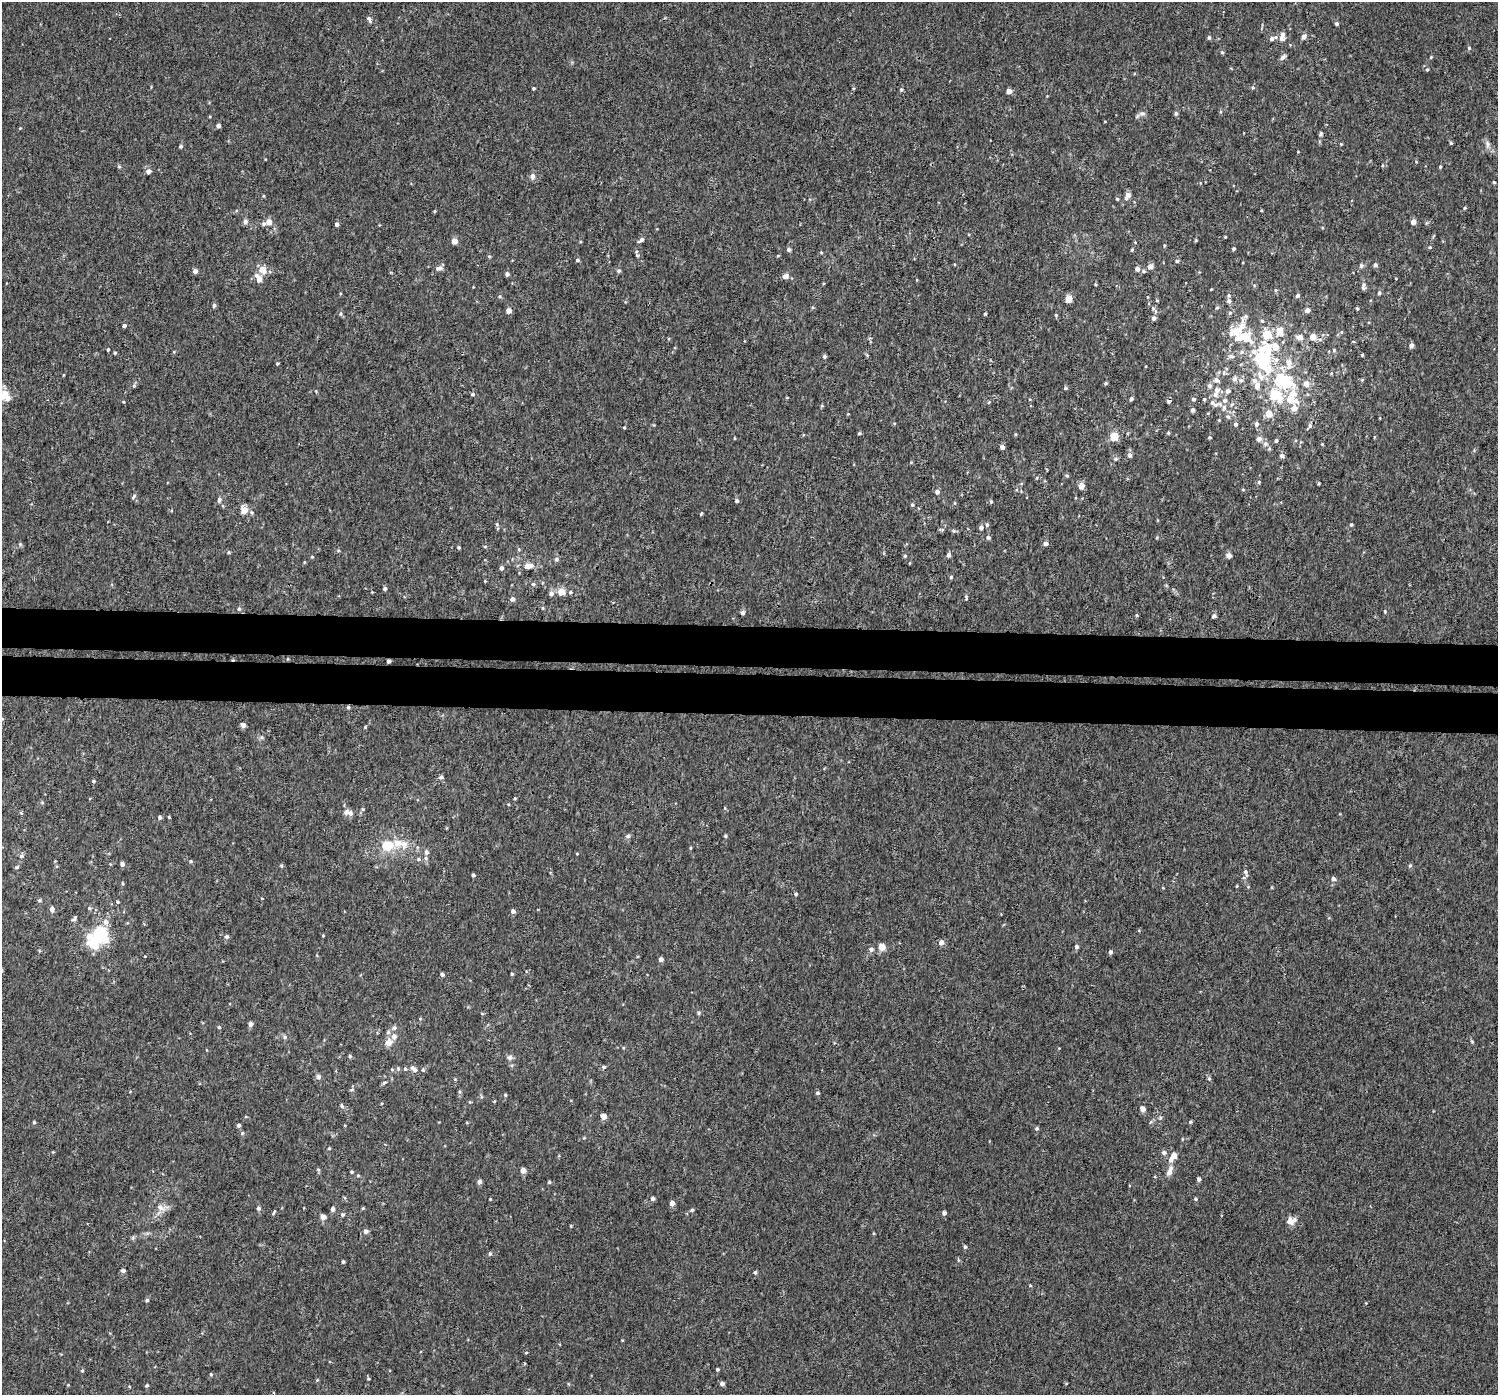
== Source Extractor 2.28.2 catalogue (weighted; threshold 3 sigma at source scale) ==
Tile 5 of 3 x 3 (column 2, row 2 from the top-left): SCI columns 1500-2995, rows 1667-3059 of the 4512 x 4831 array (HDU 1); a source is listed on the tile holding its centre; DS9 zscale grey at full resolution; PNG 1500 x 1397 px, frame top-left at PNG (2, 2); no overlay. Shown black and unused: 6% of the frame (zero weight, under 3 of 4 exposures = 4% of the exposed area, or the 3 px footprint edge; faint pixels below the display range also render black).
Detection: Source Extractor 2.28.2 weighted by HDU 2 'WHT'; one run over the whole footprint, this tile lists its part. Background 0.00177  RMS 0.0024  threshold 0.0106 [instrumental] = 3 sigma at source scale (4.5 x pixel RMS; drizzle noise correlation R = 1.50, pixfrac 1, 0.0396/0.0396 arcsec/px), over >= 5 px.
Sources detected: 357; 26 inside a brighter listed object's ellipse — not listed separately; the other 331 listed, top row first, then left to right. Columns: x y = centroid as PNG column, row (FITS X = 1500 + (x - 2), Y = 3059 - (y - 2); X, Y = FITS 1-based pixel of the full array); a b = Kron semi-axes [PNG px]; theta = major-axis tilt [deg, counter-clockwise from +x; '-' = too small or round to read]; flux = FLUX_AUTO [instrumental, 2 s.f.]
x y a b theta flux
369 19 10 5 -61 0.62
1337 24 4 4 - 0.45
1304 37 5 5 - 1.2
1209 38 5 4 - 0.44
1272 39 6 5 - 0.87
1281 39 9 6 -16 0.96
1469 48 5 5 - 0.33
1222 52 5 4 - 0.33
1283 57 9 5 40 0.71
1431 57 4 3 - 0.21
1427 70 4 4 - 0.27
1253 87 5 4 - 0.34
533 88 4 3 - 0.27
901 89 5 4 - 0.34
1009 91 4 4 - 1.9
1176 113 6 4 76 0.47
1142 114 9 6 0 0.74
218 126 4 4 - 0.74
1321 133 6 5 - 0.37
1451 143 4 4 - 0.33
1341 144 3 3 - 0.2
1487 144 11 5 -74 0.85
181 146 4 4 - 0.44
1298 152 3 2 - 0.15
1416 162 5 3 - 0.19
119 166 5 4 - 0.29
1440 167 4 3 - 0.28
148 171 5 5 - 1
532 176 8 6 85 0.89
1494 182 4 3 - 0.22
1128 195 8 5 62 1.8
1117 199 5 4 - 0.3
1465 208 4 3 - 0.27
435 211 5 3 - 0.2
245 222 6 5 - 0.85
269 222 6 5 - 2
1413 222 4 4 - 1.7
1426 223 6 3 70 0.27
337 224 4 4 - 0.74
1225 237 3 2 - 0.2
641 240 8 4 39 0.7
454 241 5 4 - 2.2
1430 247 4 4 - 0.25
789 249 5 4 - 0.55
1233 249 3 3 - 0.37
1132 250 5 4 - 0.27
821 252 4 4 - 0.22
637 255 6 4 -22 0.31
489 256 5 3 - 0.21
778 256 4 3 - 0.21
577 260 4 4 - 0.41
1177 261 4 3 - 0.38
1375 265 5 5 - 0.47
1150 266 5 5 - 1.4
1361 266 6 5 - 0.57
439 268 9 5 3 0.84
1137 269 4 4 - 0.93
263 270 11 8 -70 2
195 271 4 4 - 1.1
619 271 5 5 - 0.44
1143 271 6 4 0 0.43
507 274 4 4 - 0.6
785 276 7 5 22 1.2
258 278 14 7 -63 1.7
1095 285 3 3 - 0.24
1254 285 5 3 - 0.25
1363 285 6 5 - 0.46
1211 289 3 3 - 0.16
1276 290 5 4 - 0.28
1379 293 5 4 - 0.42
1229 295 5 5 - 0.38
1298 296 5 4 - 0.53
1069 299 5 4 - 4.2
1157 300 5 3 - 0.19
1229 301 5 5 - 0.76
214 305 5 4 - 0.56
1217 308 5 3 - 0.25
1357 308 4 3 - 0.27
1154 309 13 5 -53 0.75
1307 310 5 5 - 1
509 311 4 4 - 1.7
1230 313 6 5 - 0.41
340 314 6 5 - 0.42
985 314 3 3 - 0.32
1056 315 4 3 - 0.21
1244 317 16 7 50 1.2
1154 318 5 5 - 0.7
1262 321 5 5 - 0.34
124 325 4 3 - 0.63
1279 331 8 6 -78 3.9
1341 332 5 5 - 0.31
1267 334 7 7 - 5.3
1246 337 15 10 -36 5.4
1300 337 8 7 - 1.5
1313 337 5 5 - 3.1
1411 345 5 4 - 0.93
1268 347 12 8 -54 3.4
108 350 3 3 - 0.27
1334 350 5 4 - 0.3
1254 351 9 7 -31 1.4
1242 352 7 6 - 0.71
115 353 4 4 - 0.32
1362 355 3 3 - 0.28
825 356 4 4 - 0.45
1231 356 8 6 -10 0.73
1262 359 12 7 -60 22
1276 360 11 10 - 2
1289 363 13 8 89 2.3
277 364 4 4 - 0.24
1261 376 18 8 -60 2.3
1234 379 6 6 - 0.83
1216 380 8 7 - 1
1241 380 7 6 - 0.67
1362 380 4 4 - 0.26
1106 383 4 3 - 0.33
1286 383 9 9 - 10
1306 384 6 6 - 1.7
134 385 6 5 - 0.36
1209 386 6 6 - 0.72
1065 388 4 4 - 0.36
1228 391 6 6 - 0.68
473 394 5 4 - 0.45
1215 394 8 7 - 1.1
5 395 12 8 -51 3.8
1275 395 7 6 - 16
1131 399 4 3 - 0.62
1193 399 5 5 - 0.42
1204 399 4 4 - 0.29
1290 399 16 7 -16 3.5
1169 401 5 4 - 0.54
989 402 5 3 - 0.23
1232 404 6 5 - 0.49
1215 405 18 5 8 0.99
1294 408 6 6 - 1.9
1193 410 4 4 - 0.73
1269 414 7 7 - 2.4
1228 417 6 5 - 0.52
1219 420 4 4 - 0.2
1236 424 5 4 - 0.56
1256 424 6 5 - 0.74
1310 425 6 5 - 0.53
624 427 4 3 - 0.22
859 433 4 4 - 0.28
1168 433 4 4 - 0.27
1114 436 5 5 - 7.7
1210 437 4 4 - 0.33
1374 437 5 3 - 0.18
734 438 4 2 - 0.17
1259 439 5 5 - 1.4
1276 441 4 4 - 0.44
1322 444 3 3 - 0.19
1002 447 4 4 - 1.1
1269 449 6 4 19 0.3
1129 455 6 5 - 0.77
1282 456 6 5 - 0.59
1115 459 6 5 - 0.42
1067 476 6 4 -18 0.32
1259 482 5 4 - 0.32
1319 483 5 3 - 0.24
1081 486 5 4 - 2.7
1243 489 4 4 - 0.24
937 492 5 5 - 0.84
134 496 8 4 55 0.39
219 499 6 5 - 0.67
737 500 4 4 - 0.5
991 501 5 4 - 0.32
955 503 5 3 - 0.23
912 505 5 4 - 0.32
244 510 8 7 - 2.6
701 514 4 3 - 0.29
497 524 5 4 - 0.32
987 525 5 4 - 0.43
1351 525 4 4 - 0.27
981 528 5 5 - 0.7
953 531 6 5 - 0.39
988 537 6 5 - 0.48
1046 543 4 4 - 1.1
20 544 5 4 - 0.31
485 546 5 3 - 0.24
459 547 4 3 - 0.31
229 552 5 4 - 0.29
948 555 5 4 - 0.72
1229 555 6 5 - 1
905 556 4 4 - 0.3
312 557 4 4 - 0.23
556 559 6 5 - 0.64
304 562 5 3 - 0.19
528 566 11 6 8 2.5
501 568 5 4 - 0.66
951 577 4 4 - 0.29
485 581 3 3 - 0.21
533 584 6 5 - 0.45
385 588 4 4 - 0.44
561 592 5 5 - 4.3
570 592 5 5 - 0.41
551 593 6 6 - 0.82
966 597 9 4 -85 0.37
512 599 5 5 - 0.83
542 608 4 4 - 0.27
239 609 6 4 67 0.38
1385 611 5 4 - 0.25
743 613 4 4 - 0.67
1137 615 4 4 - 0.29
1214 616 4 4 - 0.74
388 661 4 3 - 0.55
348 707 4 4 - 0.38
243 725 6 6 - 0.7
365 727 5 3 - 0.24
441 777 5 4 - 0.64
93 781 4 3 - 0.36
515 798 3 3 - 0.23
42 803 5 4 - 0.24
725 808 5 3 - 0.22
363 809 5 3 - 0.27
346 812 7 6 - 1
21 813 6 3 -71 0.27
160 817 4 4 - 0.52
169 817 4 3 - 0.2
628 836 6 5 - 0.65
725 836 5 4 - 0.32
404 844 8 7 - 1.8
387 846 12 9 7 6.8
690 848 4 3 - 0.25
426 852 6 5 - 0.67
577 854 4 3 - 0.18
21 856 6 5 - 0.49
418 859 5 5 - 0.36
191 861 5 4 - 0.33
122 864 4 4 - 0.74
1410 865 5 5 - 0.34
281 866 5 4 - 0.27
17 867 5 4 - 0.31
1245 872 12 6 -75 0.81
473 875 4 3 - 0.48
1333 879 6 5 - 0.65
122 883 5 3 - 0.23
1237 886 4 3 - 0.18
796 894 4 4 - 0.35
262 898 4 2 - 0.15
39 900 5 4 - 0.32
118 902 4 4 - 0.3
52 909 5 5 - 1
513 911 5 4 - 0.72
74 918 10 5 52 0.49
100 934 22 12 46 18
323 936 4 3 - 0.18
227 937 5 5 - 0.58
941 942 5 5 - 1.2
882 947 5 5 - 3.5
1076 947 5 4 - 0.67
871 949 5 5 - 0.67
1110 952 4 4 - 0.61
145 956 3 2 - 0.15
661 959 5 4 - 0.93
442 974 4 4 - 0.59
512 974 4 3 - 0.32
699 1013 5 5 - 0.41
420 1018 4 3 - 0.24
250 1024 5 4 - 1
219 1027 4 4 - 0.24
394 1028 7 6 - 0.59
394 1036 7 6 - 1.3
285 1037 6 5 - 0.44
1472 1041 5 4 - 0.25
389 1042 8 7 - 1.7
350 1056 5 4 - 0.32
510 1057 7 7 - 0.73
604 1067 5 4 - 0.43
405 1069 5 4 - 0.36
413 1069 11 6 -47 1
423 1070 5 5 - 0.36
318 1077 7 6 - 0.57
1209 1078 6 4 -68 0.39
384 1083 8 3 44 0.33
352 1090 7 5 31 0.4
460 1091 5 5 - 0.37
817 1093 5 4 - 0.37
505 1095 4 4 - 0.28
470 1102 5 3 - 0.21
342 1106 6 5 - 0.47
1142 1109 5 5 - 1.5
603 1116 4 4 - 2.3
1160 1118 5 5 - 0.38
34 1122 4 4 - 0.3
1191 1122 4 4 - 0.32
239 1125 4 4 - 0.52
1036 1128 5 5 - 0.4
242 1133 5 4 - 0.32
329 1148 4 3 - 0.24
1164 1152 6 5 - 0.8
1174 1155 8 7 - 1.3
318 1170 5 5 - 0.3
523 1170 4 4 - 1.8
352 1172 4 4 - 0.32
1169 1172 9 7 69 1.1
358 1175 5 3 - 0.23
1199 1179 4 4 - 0.63
479 1182 5 5 - 0.75
549 1182 4 4 - 0.3
653 1198 5 5 - 0.59
490 1199 3 3 - 0.2
1196 1199 5 4 - 0.32
672 1203 4 4 - 1.5
161 1208 14 7 -27 1.3
258 1208 6 5 - 0.51
363 1208 4 3 - 0.2
332 1209 5 4 - 0.62
692 1210 4 4 - 0.31
274 1213 7 3 67 0.3
944 1213 4 4 - 0.67
342 1215 5 5 - 0.41
323 1217 6 6 - 0.98
1290 1221 10 8 -64 1.6
366 1231 5 5 - 0.83
965 1247 5 4 - 0.43
490 1253 5 4 - 0.41
958 1260 5 3 - 0.26
343 1262 3 3 - 0.38
123 1271 4 3 - 0.79
755 1272 5 4 - 0.4
1030 1285 4 4 - 0.22
147 1300 5 4 - 0.39
526 1352 4 3 - 0.22
718 1369 4 3 - 0.34
82 1371 5 4 - 0.31
211 1374 5 4 - 0.28
368 1379 4 3 - 0.21
317 1380 4 4 - 0.22
722 1384 5 4 - 0.71
1066 1384 4 3 - 0.17
147 1386 5 4 - 0.32
Overlapping masked pixels (flux is a lower limit): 1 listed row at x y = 388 661
Isophote crosses this tile's border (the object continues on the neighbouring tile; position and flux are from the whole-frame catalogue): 1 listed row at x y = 5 395